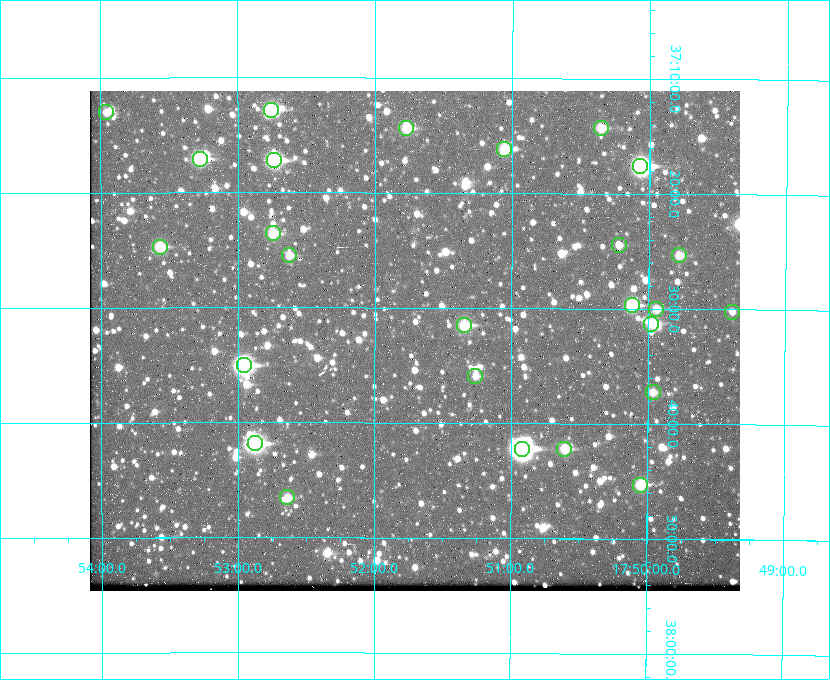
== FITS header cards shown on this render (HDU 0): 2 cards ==
NAXIS1  =                  650 / Width of table row in bytes
NAXIS2  =                  500 / Number of rows in table

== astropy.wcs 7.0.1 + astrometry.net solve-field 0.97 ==
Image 650 x 500 px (HDU 0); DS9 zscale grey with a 90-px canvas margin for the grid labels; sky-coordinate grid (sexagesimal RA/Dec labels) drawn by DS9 from the SOLVED WCS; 26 Tycho-2 reference stars matched to detected sources circled (green)
Header WCS: none
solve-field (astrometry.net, Tycho-2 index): SOLVED blind (the file carries no WCS)
Solved WCS: RA---TAN-SIP/DEC--TAN-SIP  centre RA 17:51:42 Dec +37:33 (267.93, +37.55 deg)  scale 5.22 arcsec/px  FOV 56.5' x 43.5'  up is +180 deg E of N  parity flipped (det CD > 0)
(file carries no celestial WCS; the grid is the blind solution)
Tycho-2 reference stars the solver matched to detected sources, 26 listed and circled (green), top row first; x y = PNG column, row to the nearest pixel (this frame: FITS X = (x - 90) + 1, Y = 500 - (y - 91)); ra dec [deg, ICRS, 3 dp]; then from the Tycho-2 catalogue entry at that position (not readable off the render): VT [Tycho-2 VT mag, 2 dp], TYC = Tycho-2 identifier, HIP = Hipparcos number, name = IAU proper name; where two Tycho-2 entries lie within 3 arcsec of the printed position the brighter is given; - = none
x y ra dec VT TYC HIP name
271 110 268.189 +37.213 9.71 2620-542-1 - -
106 112 268.489 +37.217 11.29 2620-732-1 - -
406 128 267.943 +37.240 10.39 2620-505-1 - -
601 128 267.589 +37.238 11.09 2619-212-1 - -
504 149 267.764 +37.270 10.17 2620-784-1 - -
200 159 268.319 +37.285 9.88 2620-536-1 - -
274 160 268.183 +37.286 8.98 2620-786-1 87506 -
640 166 267.517 +37.293 8.96 2619-379-1 - -
273 233 268.186 +37.393 10.44 2620-175-1 - -
619 245 267.555 +37.408 11.50 2619-358-1 - -
160 247 268.392 +37.412 10.60 2620-800-1 - -
289 255 268.156 +37.424 11.25 2620-712-1 - -
679 255 267.445 +37.422 11.17 2619-451-1 - -
632 305 267.531 +37.495 10.07 2619-274-1 - -
656 309 267.485 +37.500 11.33 2619-40-1 - -
732 312 267.347 +37.503 12.15 3088-638-1 - -
651 324 267.494 +37.522 10.35 3088-270-1 - -
464 325 267.836 +37.525 9.96 3089-889-1 - -
244 365 268.239 +37.584 8.64 3089-755-1 - -
475 376 267.815 +37.598 11.54 3089-1081-1 - -
653 392 267.491 +37.621 11.40 3088-1284-1 - -
255 443 268.219 +37.697 8.93 3089-671-1 - -
522 449 267.730 +37.705 8.13 3089-1203-1 87349 -
564 449 267.652 +37.703 11.04 3089-693-1 - -
640 485 267.512 +37.755 10.10 3089-2332-1 - -
287 497 268.159 +37.775 11.22 3089-2245-1 - -